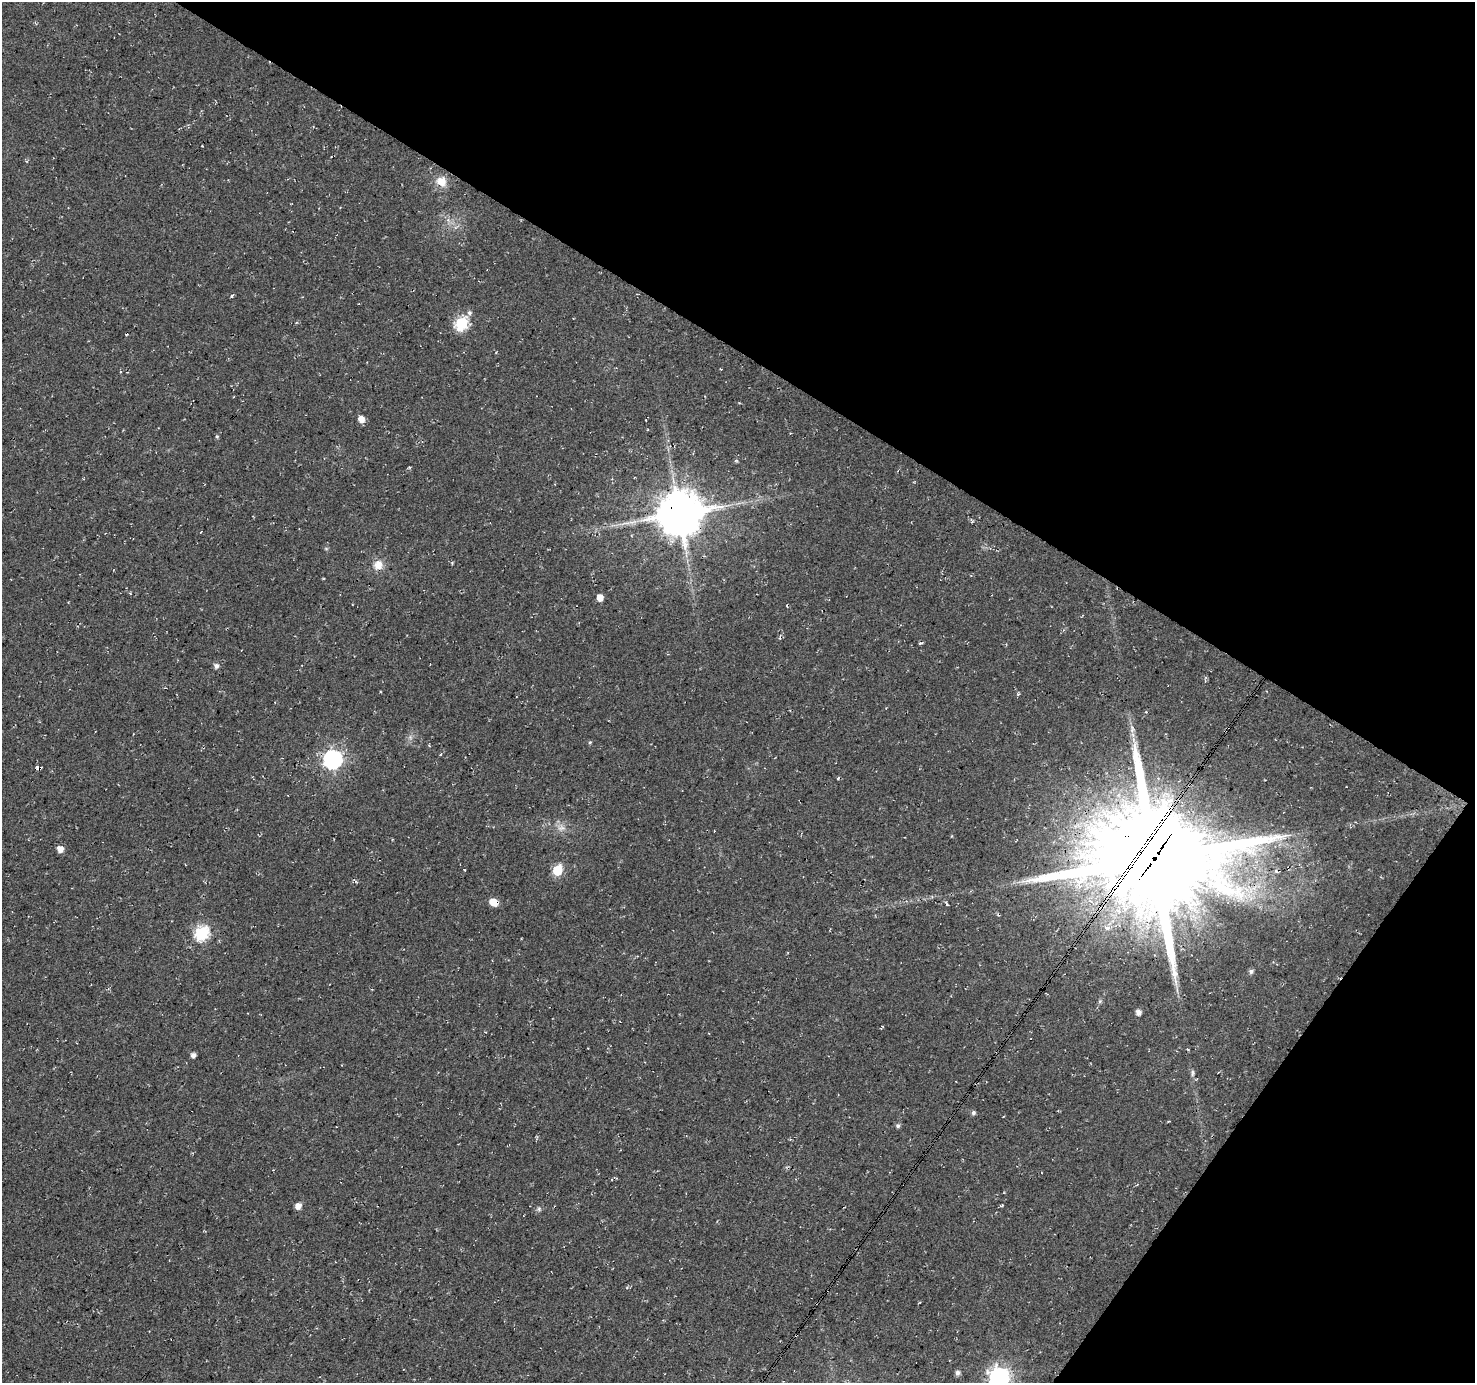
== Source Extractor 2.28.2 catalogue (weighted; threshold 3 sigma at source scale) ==
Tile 8 of 4 x 4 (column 4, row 2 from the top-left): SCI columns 4428-5900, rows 3016-4396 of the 5900 x 5964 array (HDU 1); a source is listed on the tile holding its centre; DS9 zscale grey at full resolution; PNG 1477 x 1385 px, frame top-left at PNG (2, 2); no overlay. Shown black and unused: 32% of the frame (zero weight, under 3 of 4 exposures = <1% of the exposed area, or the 3 px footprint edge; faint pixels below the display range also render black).
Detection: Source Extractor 2.28.2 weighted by HDU 2 'WHT'; one run over the whole footprint, this tile lists its part. Background 0.0119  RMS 0.0054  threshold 0.0245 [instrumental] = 3 sigma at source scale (4.5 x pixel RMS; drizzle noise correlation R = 1.50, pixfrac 1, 0.0396/0.0396 arcsec/px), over >= 5 px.
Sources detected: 38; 1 cosmic-ray / hot-pixel residue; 1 long thin detection or spike segment (spike, bleed or trail) — not listed; the other 36 listed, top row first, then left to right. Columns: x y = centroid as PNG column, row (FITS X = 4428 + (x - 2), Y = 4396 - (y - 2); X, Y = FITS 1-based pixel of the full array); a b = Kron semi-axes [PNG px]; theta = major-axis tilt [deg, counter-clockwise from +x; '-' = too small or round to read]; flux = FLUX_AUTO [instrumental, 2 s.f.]
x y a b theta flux
441 181 13 11 -29 6.2
232 296 5 4 - 0.73
469 313 6 6 - 1.5
462 323 7 6 - 70
361 419 6 5 - 4.7
217 436 5 4 - 0.74
679 514 13 12 - 2100
378 565 13 11 46 5.4
600 597 5 5 - 5.1
920 643 6 2 12 0.56
216 666 5 5 - 2.2
1146 712 4 2 - 0.46
1134 740 7 4 -70 1.4
590 742 5 4 - 0.62
333 759 7 7 - 200
38 768 4 3 - 140
838 778 4 2 - 0.63
561 828 10 7 11 3
60 849 5 5 - 4.9
1154 858 41 34 1 11000
557 870 6 6 - 31
494 902 7 5 -21 8.6
1107 928 8 6 4 2.1
201 933 7 6 - 90
1251 971 6 5 - 1.4
1100 1001 6 4 71 0.82
1138 1012 5 5 - 3
193 1055 4 4 - 2.4
1192 1073 10 4 90 1.3
973 1113 5 5 - 1.3
898 1126 6 5 - 1.1
1002 1205 5 3 - 0.57
298 1206 5 5 - 4.6
539 1209 6 5 - 1.1
957 1373 6 5 - 1.9
999 1377 8 8 - 270
Overlapping masked pixels (flux is a lower limit): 4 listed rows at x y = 679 514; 38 768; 1154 858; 494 902
Isophote crosses this tile's border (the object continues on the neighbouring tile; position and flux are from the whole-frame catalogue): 1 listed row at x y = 999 1377